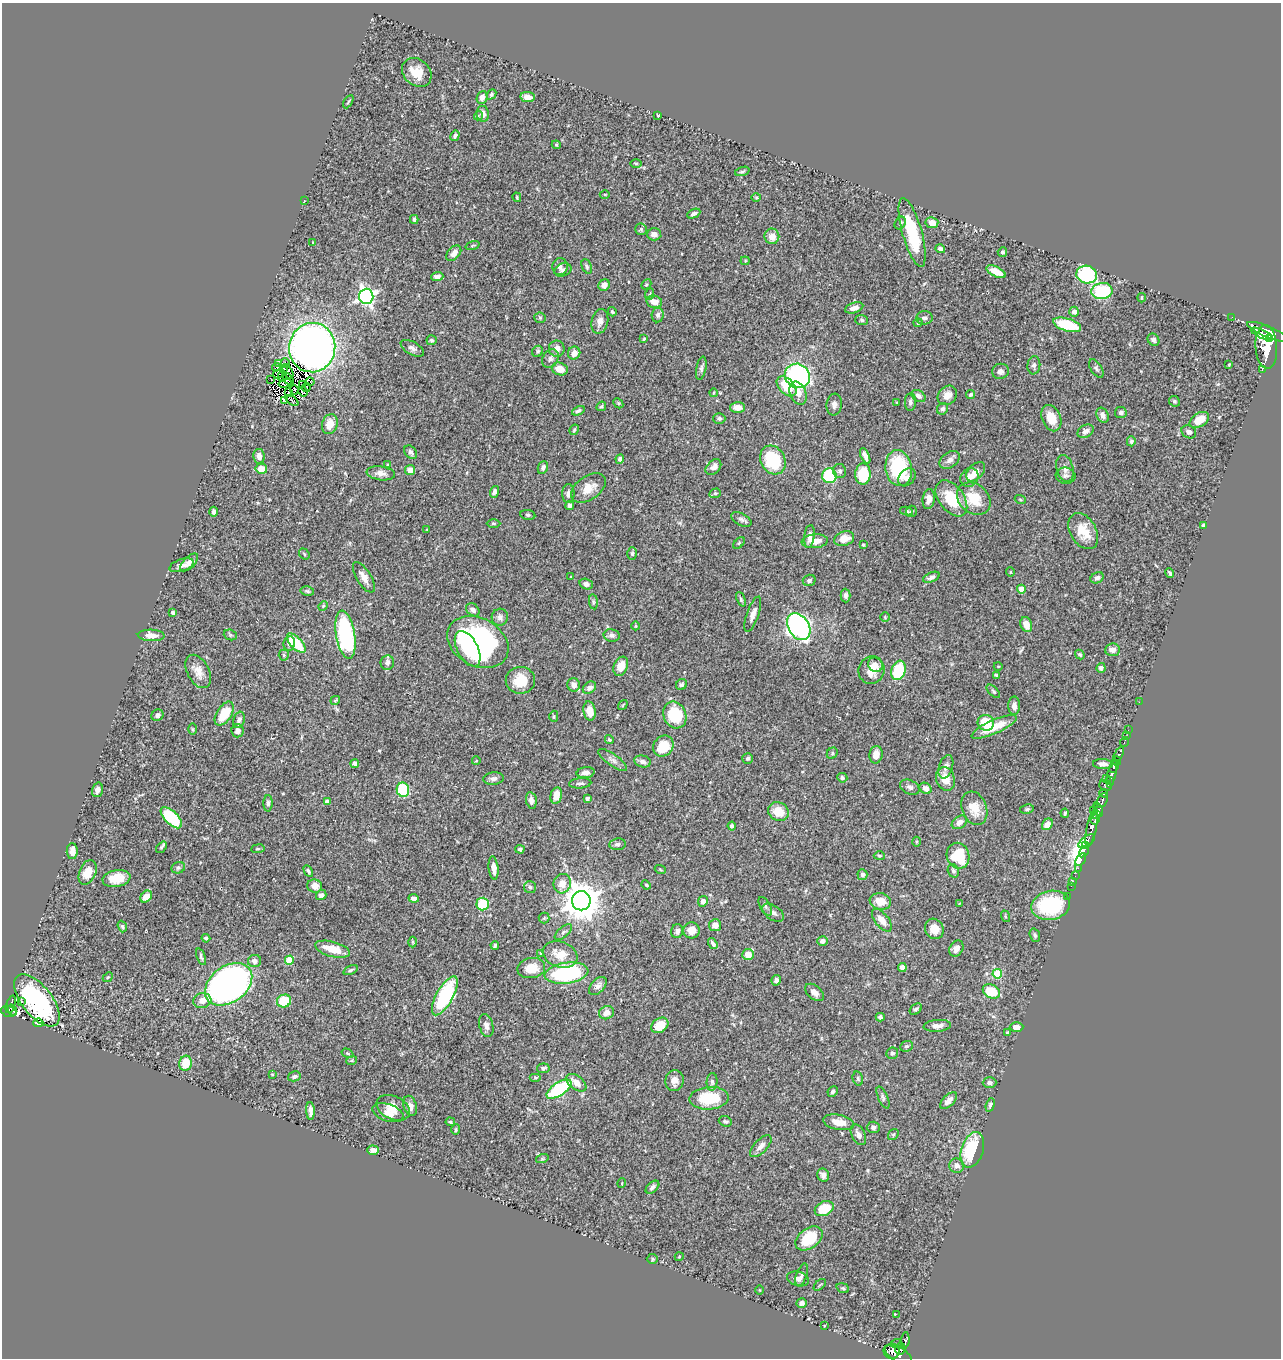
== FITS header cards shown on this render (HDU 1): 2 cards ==
NAXIS1  =                 1279
NAXIS2  =                 1356

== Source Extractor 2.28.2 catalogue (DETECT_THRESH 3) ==
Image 1279 x 1356 px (HDU 1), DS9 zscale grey, 1 PNG px = 1 image px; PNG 1283 x 1360 px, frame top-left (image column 1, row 1356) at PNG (2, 3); each listed source drawn as its Kron ellipse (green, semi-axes under 4 px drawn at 4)
Background 0.445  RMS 0.023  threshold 0.0705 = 3 sigma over >= 5 px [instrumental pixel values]
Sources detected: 429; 5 with non-positive FLUX_AUTO (blend fragments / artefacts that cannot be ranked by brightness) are neither listed nor drawn; the other 424 listed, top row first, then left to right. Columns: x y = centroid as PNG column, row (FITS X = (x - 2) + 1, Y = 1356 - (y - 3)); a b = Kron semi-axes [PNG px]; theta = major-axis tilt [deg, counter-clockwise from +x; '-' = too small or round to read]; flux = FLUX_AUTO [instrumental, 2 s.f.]
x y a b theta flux
417 72 16 13 -43 28
491 94 5 4 - 3
482 97 6 5 - 9
528 97 7 5 -8 12
348 102 7 3 60 1.9
483 114 8 6 -81 9.4
658 115 3 2 - 1.3
478 116 5 4 - 1.7
455 136 5 4 - 3.2
556 145 4 4 - 1.5
636 163 5 3 - 1.6
742 171 7 3 18 2.5
605 194 5 3 - 1.5
517 197 5 3 - 1.7
756 197 5 3 - 1.6
304 201 4 2 - 0.89
694 214 7 3 25 4.3
414 219 4 3 - 2.8
900 223 7 5 59 3.1
932 223 6 5 - 14
641 229 6 5 - 2.9
912 233 36 10 -74 86
654 234 7 6 - 8.5
772 236 7 7 - 16
313 242 3 2 - 1.2
473 245 7 3 19 1.9
940 249 5 4 - 3.8
1002 252 5 4 - 2.8
454 253 9 6 48 9.2
745 261 4 4 - 1.6
587 266 8 4 -67 3.2
560 267 8 7 - 6.8
563 270 9 6 22 5.4
996 272 10 5 -26 26
1087 275 10 8 -13 130
437 277 6 4 3 7
646 284 5 4 - 2.1
604 285 6 5 - 10
1102 291 10 8 8 85
650 294 6 4 70 2
366 296 7 7 - 490
1141 298 5 2 - 1.4
654 302 8 6 -12 14
854 308 9 5 19 8.7
612 312 5 3 - 2
1074 312 5 5 - 7
658 315 7 6 - 5.3
1232 317 2 2 - 3.7
540 318 6 5 - 2.6
924 318 8 6 4 5
862 320 6 5 - 3.2
600 321 12 8 76 9.8
918 323 4 4 - 1.8
1067 325 14 6 -16 66
1268 332 23 5 -22 1400
1262 334 12 4 -25 580
1270 338 2 2 - 120
644 339 3 3 - 1.6
432 340 5 5 - 3.1
1153 340 6 5 - 3.9
1266 347 22 11 -86 2800
312 348 25 23 80 1100
412 348 13 6 -29 6.7
557 349 8 8 - 12
538 351 6 5 - 2.6
574 353 6 6 - 11
550 359 9 7 60 6.1
285 363 4 2 - 1.3
279 364 3 2 - 2.2
1034 365 9 6 83 5.1
1229 365 3 2 - 1.4
276 367 4 3 - 2.4
701 368 12 5 79 4.5
283 369 4 2 - 0.8
560 369 8 6 -18 19
1096 369 10 5 -57 4
1262 369 3 2 - 62
288 371 8 4 -61 1.5
1000 371 8 7 - 6.2
278 374 5 2 - 2.2
282 376 6 3 87 0.22
797 376 13 12 - 250
271 379 3 2 - 0.71
288 379 7 3 -54 3.9
310 382 4 2 - 2.6
285 383 6 4 16 1.4
303 384 3 2 - 1.1
786 386 12 7 -44 39
306 387 4 2 - 0.71
294 390 5 2 - 0.16
303 392 5 3 - 1.1
288 393 3 2 - 1.5
713 393 4 2 - 1.2
798 393 12 8 -68 14
947 395 10 8 43 13
971 395 5 4 - 2.6
918 396 7 5 -34 5.4
292 400 7 3 -36 2.5
285 401 3 3 - 0.11
1174 401 5 5 - 2.5
897 402 4 2 - 1.1
910 402 9 5 88 4.8
618 403 6 4 -46 2.2
834 405 11 7 83 7.3
601 406 5 4 - 2.2
737 407 7 5 1 13
942 409 6 5 - 3.8
578 411 6 4 27 3.5
1121 413 6 5 - 4.3
1102 415 8 6 -64 7.1
719 418 6 5 - 3.9
1051 418 14 9 -67 27
1199 420 11 6 32 27
330 424 10 7 73 21
574 430 5 4 - 2
1086 431 8 6 30 6.6
1189 432 8 6 -29 5.3
1131 441 5 4 - 3.4
411 452 7 5 -50 5.1
259 456 7 5 -81 8.3
865 456 9 4 -67 7.5
620 459 4 4 - 4.3
773 460 15 12 -62 83
950 460 11 7 37 7.9
388 465 3 3 - 1.4
543 467 7 5 69 4.7
713 467 9 6 47 9
899 468 18 13 -82 110
1065 468 14 8 -75 9.6
261 469 6 5 - 23
410 470 5 5 - 13
840 471 7 6 - 3.3
976 472 11 7 46 14
381 473 14 7 -8 9.7
863 474 10 7 89 55
829 476 7 7 - 120
1066 476 10 8 -7 6.1
907 477 10 7 48 7.6
969 477 10 8 50 13
588 488 19 11 34 22
494 492 6 4 73 4.9
715 493 6 4 20 2.3
568 494 9 6 89 7.1
951 498 20 12 -53 51
929 499 10 6 83 9.9
974 499 18 14 -40 40
1020 499 6 3 -20 1.5
570 505 4 4 - 5.7
906 511 6 4 -10 2.5
911 511 5 5 - 3.1
213 512 5 4 - 4.5
528 515 7 5 -10 2.7
741 519 11 6 -28 5.1
493 523 7 3 0 2.2
1203 525 4 3 - 3.2
427 529 4 2 - 1
1083 531 19 13 -59 33
809 536 12 5 83 8.9
844 539 10 7 17 20
815 541 13 7 5 18
739 543 7 4 46 2.4
863 545 3 2 - 1.7
632 553 6 5 - 3.1
304 554 6 4 -50 2.2
189 562 11 5 45 8.3
182 565 12 6 18 8.9
1010 572 4 3 - 1.1
1170 573 5 3 - 2.7
364 577 17 7 -59 13
571 577 3 2 - 1.1
931 577 9 4 23 5.5
1097 578 7 5 29 5.3
809 580 6 5 - 4
586 584 7 5 -19 4.9
1021 589 4 4 - 21
307 591 7 4 -11 2.7
846 596 7 5 -89 4.9
741 599 8 4 -66 2.5
593 602 7 4 -82 2.2
323 606 5 4 - 1.8
473 610 7 5 -39 5.6
173 613 3 3 - 5.4
753 614 18 6 70 9.6
500 617 8 8 - 6.5
885 617 5 5 - 1.7
1026 625 8 5 -70 14
636 626 4 3 - 1.2
799 627 14 10 -57 410
151 635 13 6 -2 12
230 635 7 5 -21 2.7
345 635 24 9 -81 230
612 635 8 6 -11 4.6
478 642 32 24 -29 320
289 643 7 6 - 7.1
296 643 12 5 -47 63
468 649 19 10 -62 44
1112 650 7 6 - 8.6
1080 654 5 3 - 2.3
284 655 5 5 - 2.2
387 663 7 6 - 5.3
875 665 8 7 - 8.1
621 666 10 7 66 19
998 666 4 3 - 1.2
1101 668 5 4 - 3.5
871 670 14 13 - 21
899 670 10 7 72 80
198 671 18 11 -62 16
996 675 4 3 - 2
520 680 14 13 - 36
681 684 6 5 - 3.2
574 685 7 6 - 11
589 688 7 5 40 6.7
993 691 8 4 -45 2.4
335 700 5 3 - 1.6
1139 702 2 2 - 6.8
623 705 5 3 - 1.4
1014 706 9 6 -90 7.6
589 711 9 6 -79 16
224 714 13 7 57 42
157 715 6 5 - 5.9
675 715 14 11 -66 76
554 716 6 4 -90 2.1
239 720 8 5 72 5.1
986 723 8 8 - 39
994 727 24 7 24 38
193 729 6 4 -89 1.7
1128 730 2 2 - 6.1
238 731 6 6 - 6
1126 736 2 2 - 6.4
609 740 4 4 - 2.1
1124 742 5 3 - 14
663 746 11 9 51 36
832 753 6 5 - 2.4
1119 754 8 3 61 100
876 755 9 6 79 14
748 758 5 5 - 3.8
613 760 17 6 -35 8.1
476 761 4 2 - 1.1
643 761 8 6 -13 5.2
1117 761 4 3 - 130
355 764 4 4 - 6.8
1103 764 10 5 -4 7.4
946 767 12 7 72 9.5
1114 767 6 4 67 340
586 773 9 5 7 7.6
1112 774 15 4 78 340
842 778 5 5 - 3.2
1106 778 2 2 - 12
493 779 10 6 5 6.1
945 779 12 9 -72 22
1110 780 3 2 - 48
580 783 11 5 4 4.7
1105 786 6 5 - 54
910 787 10 6 -25 5.3
925 788 6 5 - 7.5
97 790 7 5 74 5.7
403 790 7 6 - 97
1104 793 4 3 - 120
556 795 8 5 76 18
587 799 4 4 - 3.8
531 800 8 5 -80 7
1102 801 8 5 65 190
327 802 4 4 - 12
268 803 8 4 89 3.7
974 808 17 12 -69 27
1027 809 7 4 10 2.7
1094 810 4 2 - 37
1098 810 7 4 -70 190
778 812 10 9 - 28
1065 813 4 3 - 2.2
1097 815 4 3 - 78
171 818 13 6 -44 95
1095 820 5 3 - 150
959 822 8 6 33 9.8
1047 824 6 5 - 12
732 826 4 4 - 3.2
1092 827 20 5 78 780
1087 841 10 4 37 340
916 842 5 3 - 1.9
617 844 8 5 7 4.6
1085 845 3 3 - 170
161 847 6 4 51 2.7
258 849 7 3 7 1.8
520 849 4 4 - 3.9
72 851 8 5 -90 11
1084 852 6 4 55 1100
879 856 6 4 -2 2
958 856 13 11 -71 77
1081 860 7 4 55 180
178 868 7 5 22 3.1
494 868 11 5 -84 12
1078 868 3 3 - 33
660 869 5 3 - 1.2
308 871 6 4 -61 2.9
953 871 7 5 -68 4
88 872 13 8 67 21
862 875 5 5 - 5.2
1075 876 2 2 - 13
116 878 14 8 11 31
1073 881 3 2 - 14
562 884 10 8 74 18
646 885 5 4 - 1.7
315 886 7 6 - 14
1071 886 2 2 - 5.3
530 887 6 6 - 3.5
321 895 5 5 - 5.5
146 897 7 5 46 16
1067 897 2 2 - 7.2
414 898 5 4 - 6.2
581 901 9 9 - 4000
703 901 5 4 - 6.8
880 901 11 8 -9 23
483 904 6 6 - 52
959 904 4 2 - 1
1051 905 19 14 12 130
765 906 10 5 -61 4.2
773 913 12 7 -35 7.9
1005 916 6 3 -72 1.8
544 918 5 5 - 2.2
882 920 13 6 -51 15
715 925 6 6 - 12
122 926 6 4 -71 2.4
934 929 10 9 - 20
691 930 8 8 - 14
677 931 7 6 - 6.7
563 932 10 5 41 3.6
1035 935 7 5 -72 3.9
206 938 4 4 - 3
822 941 5 4 - 6.2
413 942 5 3 - 1.5
713 943 6 3 -54 3.8
495 945 4 3 - 2.5
333 949 18 7 -15 29
956 949 9 6 60 8.9
541 953 4 4 - 1.8
748 954 6 5 - 18
560 955 18 12 -20 28
201 957 9 4 -68 3.7
289 960 4 4 - 51
254 961 6 6 - 6.4
902 967 4 4 - 7.4
531 968 14 10 9 26
351 970 7 4 25 2.8
567 973 22 10 8 190
997 974 5 4 - 63
108 977 5 4 - 2.2
776 980 5 4 - 6.6
229 984 26 18 36 680
598 986 11 6 47 7.5
991 991 9 6 -26 45
814 992 11 6 -40 7.7
445 996 22 8 61 160
37 1000 31 15 -51 230
21 1001 3 2 - 3.2
202 1001 9 7 14 12
284 1001 7 6 - 52
11 1004 9 3 72 64
916 1009 7 4 42 3.1
12 1010 6 2 -58 29
9 1011 8 5 -17 58
607 1013 7 6 - 11
880 1017 4 4 - 4.5
38 1023 5 4 - 14
660 1025 9 7 34 30
486 1026 11 7 -75 7.2
937 1026 14 6 5 11
1016 1027 7 5 3 9.5
1008 1033 4 3 - 2.8
906 1046 6 5 - 3
347 1053 6 3 -31 1.7
892 1053 6 5 - 3.3
352 1060 5 3 - 1.6
186 1063 7 6 - 32
543 1068 6 5 - 3.5
272 1074 3 2 - 1.5
294 1076 6 5 - 3.4
536 1077 6 4 0 2.3
858 1079 7 5 -74 3.1
674 1081 10 9 - 12
712 1082 9 5 85 4.2
576 1083 11 6 -37 16
990 1083 7 5 1 5.7
559 1089 14 6 33 110
833 1092 5 4 - 3.2
709 1098 19 11 4 64
883 1098 12 5 -66 4.2
949 1101 10 5 45 11
990 1105 7 4 72 3.3
410 1106 10 6 -73 9
393 1108 18 11 -25 19
310 1111 9 4 -87 7.6
388 1113 16 8 -18 14
725 1121 6 5 - 2.8
450 1122 5 3 - 2.1
839 1122 16 7 -10 17
873 1127 6 6 - 3.7
456 1130 5 4 - 2.3
893 1134 6 4 53 2.1
858 1135 11 6 -63 8.7
761 1146 14 6 46 8.6
373 1150 6 4 -2 8.2
972 1150 18 11 72 96
542 1159 6 4 18 2.2
957 1166 7 7 - 9
823 1175 6 6 - 5.8
622 1183 5 3 - 1.3
652 1187 8 5 42 4.2
824 1209 10 7 26 42
809 1238 15 10 37 53
679 1257 4 3 - 1.2
652 1259 6 5 - 2.3
802 1275 11 5 70 4.5
798 1279 11 7 -16 6.2
820 1285 7 3 44 1.5
843 1288 6 4 -22 2.8
760 1290 4 3 - 1.2
802 1303 5 4 - 5.8
896 1314 2 2 - 520
824 1326 2 2 - 1.1
905 1340 8 4 83 100
896 1343 6 2 17 20
900 1349 6 5 - 190
892 1351 8 7 - 240
898 1355 15 7 -31 290
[5 non-positive-flux detections neither listed nor drawn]